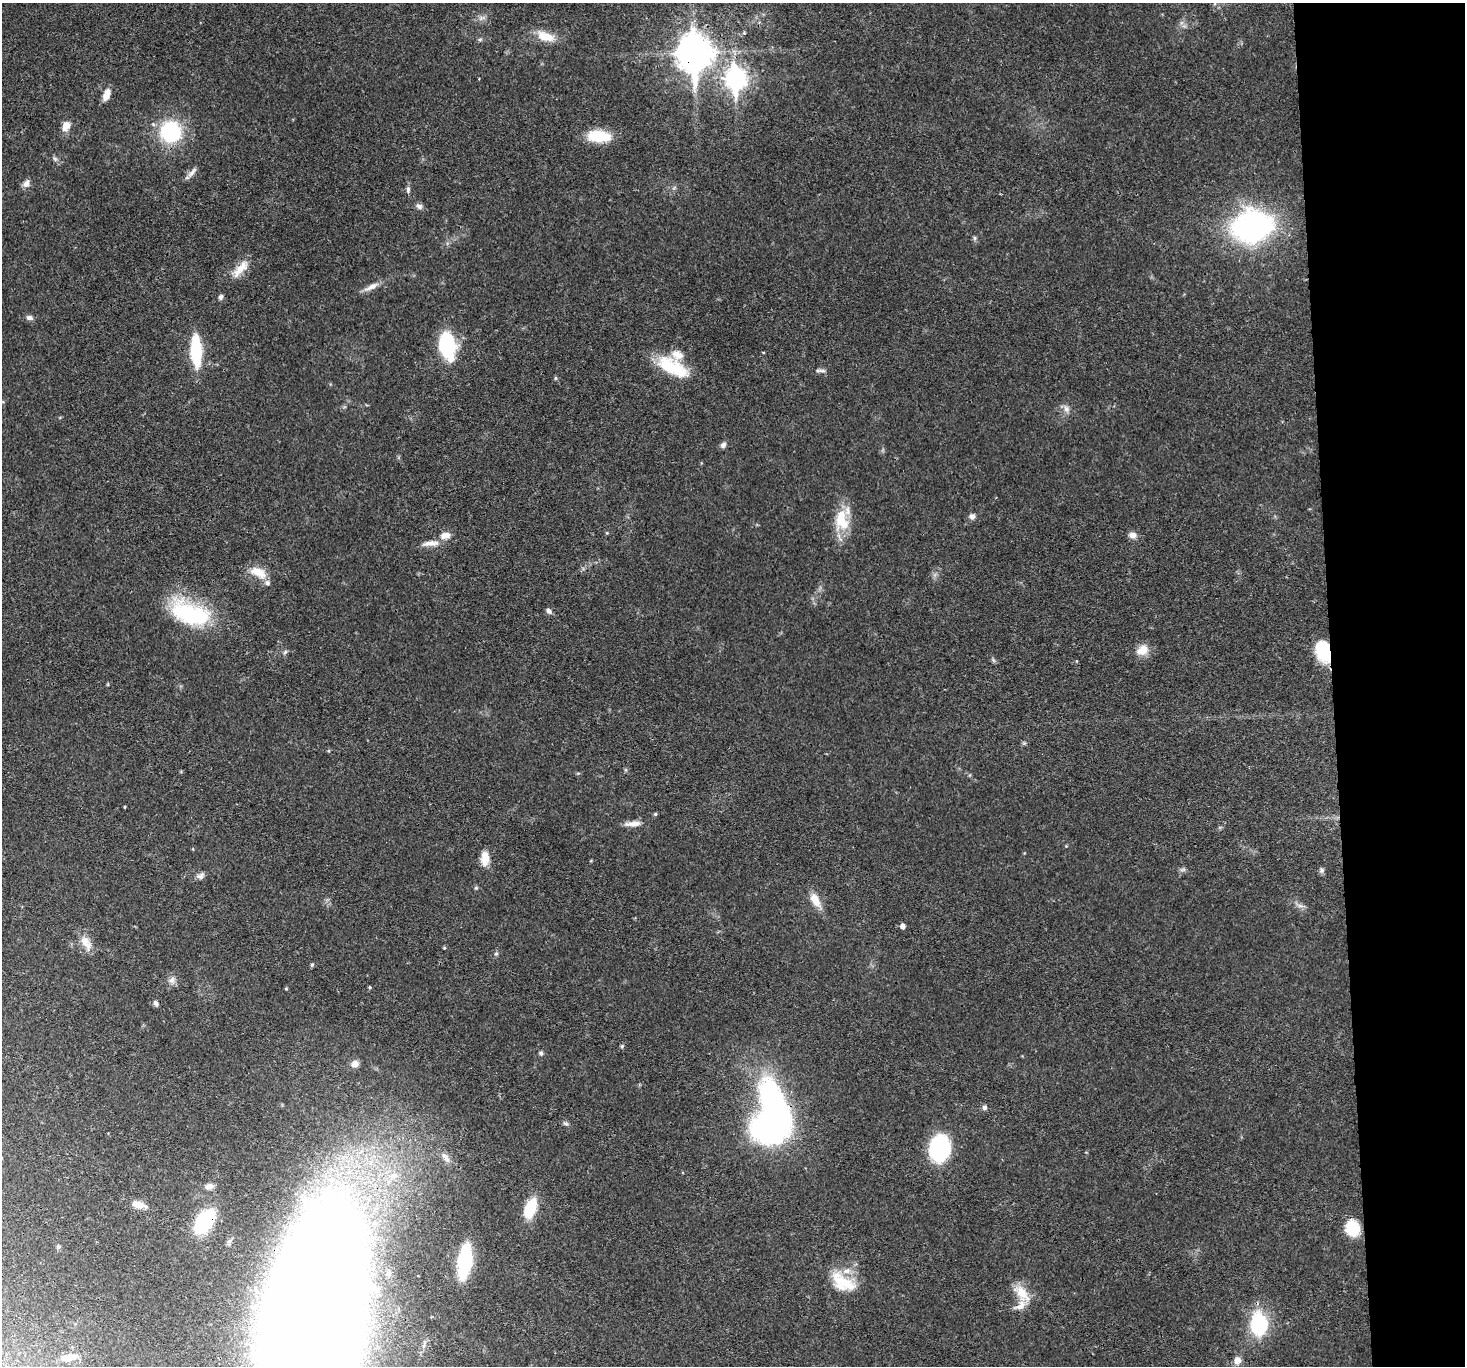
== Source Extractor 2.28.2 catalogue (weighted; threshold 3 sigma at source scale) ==
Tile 6 of 3 x 3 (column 3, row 2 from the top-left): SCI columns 2928-4390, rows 1512-2875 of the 4390 x 4366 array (HDU 1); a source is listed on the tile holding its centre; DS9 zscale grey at full resolution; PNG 1467 x 1368 px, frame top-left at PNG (2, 3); no overlay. Shown black and unused: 9% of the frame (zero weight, under 3 of 4 exposures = <1% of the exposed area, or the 3 px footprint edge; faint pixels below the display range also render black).
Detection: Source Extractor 2.28.2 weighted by HDU 2 'WHT'; one run over the whole footprint, this tile lists its part. Background 0.0299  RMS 0.0024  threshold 0.0107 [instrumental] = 3 sigma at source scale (4.5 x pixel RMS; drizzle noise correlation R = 1.50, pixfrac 1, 0.05/0.05 arcsec/px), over >= 5 px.
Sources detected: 85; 2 inside a brighter object's white glare — not listed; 3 inside a brighter listed object's ellipse — not listed separately; the other 80 listed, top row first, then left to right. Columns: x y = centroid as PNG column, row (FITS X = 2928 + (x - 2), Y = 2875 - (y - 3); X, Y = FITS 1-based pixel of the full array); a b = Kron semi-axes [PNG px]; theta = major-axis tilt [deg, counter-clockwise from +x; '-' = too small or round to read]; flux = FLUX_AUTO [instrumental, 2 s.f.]
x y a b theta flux
482 18 11 6 15 0.97
744 33 5 4 - 0.29
545 36 24 11 -20 4.3
480 39 6 4 19 0.36
694 53 16 12 -89 360
736 78 10 8 -86 120
107 94 15 7 65 2.2
66 126 14 9 60 2
170 132 19 19 - 20
599 136 27 13 -3 7.4
55 159 6 5 - 0.49
192 172 17 5 48 1.2
26 183 10 7 60 1.2
408 189 8 5 81 0.65
419 206 9 7 -28 0.87
1252 226 29 23 13 67
974 238 6 4 -89 0.4
241 267 26 12 44 3.7
371 287 23 6 26 1.8
221 297 5 4 - 0.8
29 318 9 6 -11 0.82
447 345 24 13 -80 21
196 350 33 11 -87 13
673 367 43 18 -28 11
822 371 12 4 -4 0.64
555 378 5 5 - 0.32
1066 409 11 8 -70 1.2
723 445 8 7 - 0.83
972 516 8 7 - 0.86
841 520 29 18 -83 7.7
1133 535 10 8 -11 1.4
445 536 13 8 12 2
432 543 18 8 6 2.2
258 572 23 11 -26 3.9
549 611 8 6 -55 0.83
190 613 49 24 -21 23
1142 650 15 12 28 3.2
285 652 7 4 45 0.43
1323 652 23 14 -75 9.4
993 660 7 4 -71 0.39
108 684 6 3 72 0.22
655 814 5 4 - 0.32
633 824 22 6 3 1.9
485 858 18 10 88 2.7
1183 870 9 4 9 0.51
1321 870 7 6 - 0.6
200 876 10 8 32 0.93
476 888 5 4 - 0.32
815 900 20 10 -60 3.4
1300 906 9 4 -9 0.73
903 926 5 5 - 1
86 942 22 10 -58 3.1
496 954 6 5 - 0.4
312 965 6 4 68 0.33
172 980 10 8 72 1.2
370 987 4 3 - 0.29
286 989 4 4 - 0.25
155 1003 7 5 -64 0.63
622 1046 5 4 - 0.36
541 1053 6 5 - 0.58
355 1064 8 8 - 1.4
774 1104 65 34 -89 84
984 1107 7 6 - 0.71
566 1124 8 5 -28 0.56
940 1148 18 14 83 30
446 1157 16 7 -53 1.5
394 1176 12 8 7 2.1
209 1186 10 7 9 1.3
138 1204 19 8 -16 2.3
531 1208 15 8 69 12
205 1221 19 11 55 26
1353 1228 15 13 -73 8.3
465 1261 25 10 82 25
843 1282 37 19 -32 8.5
1022 1293 25 13 -48 4.7
255 1306 14 9 38 2.5
1259 1325 12 9 -90 31
313 1326 143 53 82 3100
70 1357 21 8 10 2.5
1237 1360 8 8 - 1.8
Overlapping masked pixels (flux is a lower limit): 5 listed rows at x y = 694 53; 1323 652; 774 1104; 205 1221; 313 1326
Isophote crosses this tile's border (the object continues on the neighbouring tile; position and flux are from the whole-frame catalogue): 1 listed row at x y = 313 1326